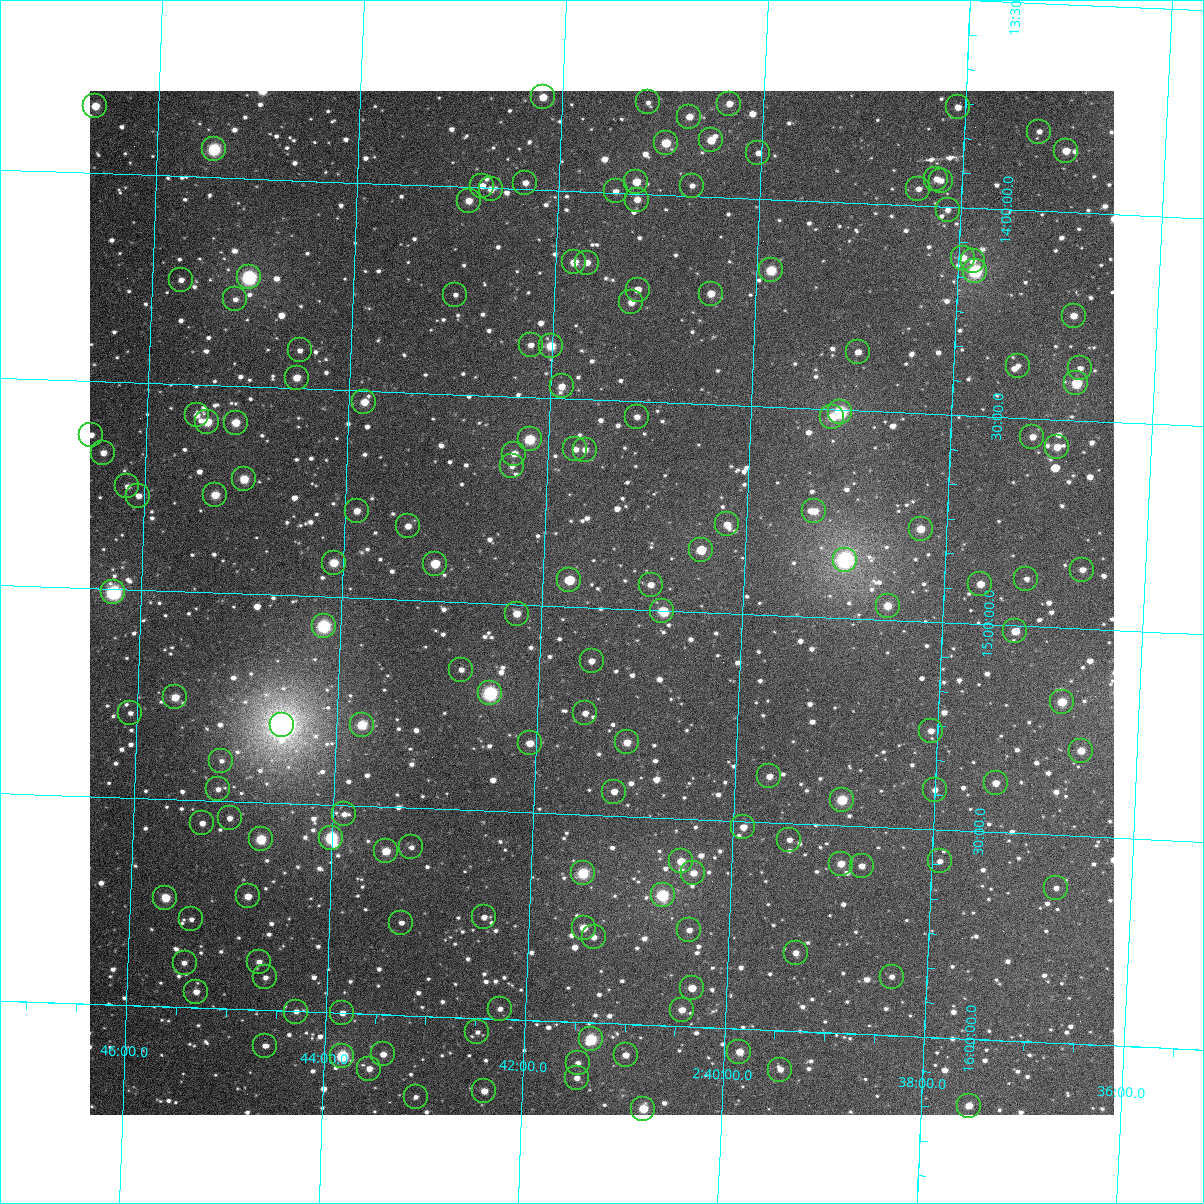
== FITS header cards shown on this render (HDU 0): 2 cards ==
NAXIS1  =                 1024
NAXIS2  =                 1024

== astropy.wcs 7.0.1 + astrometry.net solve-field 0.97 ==
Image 1024 x 1024 px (HDU 0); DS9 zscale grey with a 90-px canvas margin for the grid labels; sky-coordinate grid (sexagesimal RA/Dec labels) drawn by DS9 from the SOLVED WCS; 158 Tycho-2 reference stars matched to detected sources circled (green)
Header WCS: RA---TAN-SIP/DEC--TAN-SIP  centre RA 02:41:24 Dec +14:59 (40.35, +14.99 deg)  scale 8.67 arcsec/px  FOV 148.0' x 148.0'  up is +178 deg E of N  parity flipped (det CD > 0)
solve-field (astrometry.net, Tycho-2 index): VERIFIED the header's WCS against the Tycho-2 star catalogue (verified at 6 index scales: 15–158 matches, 0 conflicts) and refined it, rather than solving blind
Solved WCS: RA---TAN-SIP/DEC--TAN-SIP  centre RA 02:41:24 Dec +14:59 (40.35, +14.99 deg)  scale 8.67 arcsec/px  FOV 148.0' x 148.0'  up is +178 deg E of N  parity flipped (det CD > 0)
The solver's refit moves the header's centre by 0.32 arcsec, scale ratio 1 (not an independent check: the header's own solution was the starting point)
Tycho-2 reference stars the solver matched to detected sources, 158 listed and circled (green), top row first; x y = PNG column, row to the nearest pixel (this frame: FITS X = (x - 90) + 1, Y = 1024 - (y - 91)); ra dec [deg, ICRS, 3 dp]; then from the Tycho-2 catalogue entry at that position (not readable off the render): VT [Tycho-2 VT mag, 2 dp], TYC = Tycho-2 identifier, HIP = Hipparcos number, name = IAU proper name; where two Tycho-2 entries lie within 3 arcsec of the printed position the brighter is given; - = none
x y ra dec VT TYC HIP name
543 97 40.547 +13.777 10.36 645-288-1 - -
648 102 40.286 +13.779 11.78 645-1026-1 - -
729 104 40.085 +13.774 11.03 645-771-1 - -
95 106 41.655 +13.838 10.00 646-417-1 - -
958 107 39.518 +13.759 11.04 645-1046-1 - -
689 117 40.182 +13.810 11.09 645-179-1 - -
1039 132 39.314 +13.809 11.81 645-580-1 - -
711 140 40.127 +13.864 10.47 645-82-1 - -
666 143 40.238 +13.875 9.89 645-2-1 - -
214 149 41.358 +13.932 8.44 646-692-1 12869 -
1066 151 39.246 +13.853 10.72 645-6-1 - -
758 153 40.007 +13.890 12.03 645-60-1 - -
936 179 39.563 +13.935 11.11 645-1058-1 - -
941 181 39.551 +13.938 11.83 645-729-1 - -
636 182 40.307 +13.972 10.50 645-1001-1 - -
525 183 40.582 +13.984 11.30 645-618-1 - -
482 186 40.689 +13.995 11.34 645-346-1 - -
692 186 40.168 +13.975 12.54 645-567-1 - -
491 189 40.667 +14.004 11.61 645-447-1 - -
918 189 39.607 +13.960 11.56 645-362-1 - -
616 191 40.358 +13.996 11.51 645-392-1 - -
637 200 40.303 +14.014 10.93 645-315-1 - -
469 201 40.721 +14.033 10.71 645-531-1 - -
948 210 39.532 +14.007 11.61 645-75-1 - -
963 258 39.489 +14.121 11.07 645-1030-1 - -
973 261 39.464 +14.128 11.77 645-80-1 - -
574 262 40.453 +14.171 10.30 645-656-1 - -
587 263 40.421 +14.171 11.02 645-185-1 - -
771 270 39.964 +14.171 9.36 645-476-1 - -
975 271 39.457 +14.151 8.12 645-565-1 12258 -
249 277 41.260 +14.238 7.95 646-51-1 12838 -
181 280 41.427 +14.250 11.51 646-704-1 - -
638 290 40.293 +14.231 11.30 645-497-1 - -
711 294 40.111 +14.233 10.49 645-1102-1 - -
455 295 40.745 +14.260 12.20 645-126-1 - -
235 299 41.291 +14.292 11.39 646-324-1 - -
631 302 40.308 +14.262 10.93 645-128-1 - -
1074 316 39.208 +14.249 10.98 645-832-1 - -
531 345 40.553 +14.375 11.32 645-209-1 - -
551 346 40.503 +14.375 9.65 645-107-1 - -
300 350 41.127 +14.409 12.02 646-18-1 - -
858 352 39.740 +14.359 11.15 645-45-1 - -
1018 366 39.340 +14.375 11.70 645-102-1 - -
1080 368 39.186 +14.374 11.99 645-649-1 - -
297 378 41.132 +14.475 10.46 646-12-1 - -
1076 383 39.193 +14.411 9.23 645-22-1 - -
562 386 40.472 +14.471 10.76 645-313-1 - -
364 402 40.961 +14.527 10.42 646-108-1 - -
840 412 39.776 +14.505 8.66 645-1010-1 12359 -
197 415 41.377 +14.574 11.71 646-1008-1 - -
637 417 40.282 +14.537 11.52 645-119-1 - -
832 417 39.796 +14.517 9.73 645-703-1 - -
207 422 41.350 +14.589 9.85 646-530-1 - -
236 423 41.279 +14.588 10.02 646-191-1 - -
91 435 41.638 +14.630 11.30 646-327-1 - -
1032 437 39.296 +14.544 11.31 645-438-1 - -
530 439 40.547 +14.602 9.08 645-867-1 12616 -
1057 447 39.234 +14.566 10.39 645-217-1 - -
575 449 40.432 +14.621 11.36 645-696-1 - -
585 450 40.408 +14.621 11.51 645-159-1 - -
103 453 41.606 +14.672 10.88 646-414-1 - -
514 454 40.583 +14.638 11.02 645-1116-1 - -
512 466 40.587 +14.669 12.10 645-178-1 - -
244 479 41.254 +14.724 9.83 646-21-1 - -
127 486 41.543 +14.751 11.82 646-413-1 - -
215 495 41.324 +14.764 10.02 646-471-1 - -
138 496 41.515 +14.773 11.30 646-593-1 - -
357 511 40.970 +14.790 10.91 646-54-1 - -
814 511 39.831 +14.747 10.99 645-170-1 - -
727 524 40.048 +14.787 11.06 645-469-1 - -
408 526 40.841 +14.822 11.24 645-623-1 - -
921 529 39.565 +14.778 10.20 645-95-1 - -
701 550 40.109 +14.851 10.26 645-24-1 - -
845 560 39.749 +14.860 7.36 645-253-1 12349 -
334 563 41.022 +14.917 9.81 646-202-1 - -
435 564 40.770 +14.910 9.63 645-13-1 - -
1082 570 39.157 +14.859 11.31 645-549-1 - -
1026 579 39.295 +14.887 12.15 645-277-1 - -
569 580 40.434 +14.937 9.89 645-504-1 - -
980 584 39.409 +14.904 10.59 645-269-1 - -
651 585 40.231 +14.940 11.30 645-211-1 - -
113 592 41.569 +15.008 7.89 1223-1746-1 12928 -
888 606 39.638 +14.967 10.35 645-765-1 - -
662 611 40.199 +15.001 9.69 1223-1661-1 - -
517 614 40.562 +15.023 10.66 1223-1555-1 - -
324 626 41.042 +15.071 8.19 1223-1618-1 12773 -
1015 631 39.317 +15.014 10.17 1216-1721-1 - -
592 661 40.370 +15.130 11.40 1223-1624-1 - -
461 670 40.694 +15.163 12.08 1223-1626-1 - -
490 693 40.620 +15.217 8.01 1223-1617-1 12646 -
175 697 41.406 +15.255 10.10 1223-1732-1 - -
1062 702 39.192 +15.179 9.66 1216-1662-1 - -
130 713 41.516 +15.296 12.19 1223-1731-1 - -
585 713 40.381 +15.256 11.50 1223-1574-1 - -
282 725 41.137 +15.312 5.77 1223-1646-1 12803 -
362 725 40.937 +15.304 9.25 1223-1566-1 - -
931 731 39.517 +15.263 11.10 1216-1408-1 - -
627 742 40.274 +15.322 10.51 1223-1599-1 - -
530 743 40.517 +15.333 10.85 1223-1558-1 - -
1081 751 39.140 +15.294 10.48 1216-1418-1 - -
221 761 41.284 +15.404 12.48 1223-688-1 - -
769 776 39.915 +15.389 11.42 1216-1493-1 - -
996 783 39.349 +15.381 10.83 1216-1467-1 - -
218 789 41.290 +15.472 11.90 1223-1012-1 - -
935 790 39.500 +15.405 11.74 1216-1495-1 - -
614 792 40.301 +15.442 11.60 1223-1642-1 - -
842 800 39.732 +15.438 10.16 1216-1566-1 - -
344 814 40.973 +15.521 11.40 1223-1206-1 - -
230 818 41.259 +15.541 11.87 1223-960-1 - -
202 823 41.326 +15.555 11.51 1223-1086-1 - -
743 827 39.975 +15.514 10.69 1216-1390-1 - -
331 838 41.003 +15.579 8.52 1223-766-1 12763 -
261 839 41.179 +15.589 9.26 1223-1316-1 - -
789 840 39.858 +15.540 11.51 1216-1453-1 - -
411 847 40.802 +15.595 12.23 1223-1204-1 - -
386 851 40.865 +15.607 10.11 1223-1094-1 - -
681 861 40.127 +15.603 10.19 1223-1623-1 - -
940 861 39.480 +15.575 11.79 1216-1519-1 - -
841 864 39.726 +15.592 10.81 1216-1535-1 - -
862 866 39.675 +15.595 11.65 1216-1550-1 - -
583 873 40.370 +15.642 8.96 1223-235-1 12553 -
693 873 40.094 +15.629 10.53 1223-483-1 - -
1056 888 39.187 +15.627 11.99 1216-1741-1 - -
663 895 40.169 +15.687 8.60 1223-456-1 - -
248 896 41.206 +15.728 11.23 1223-372-2 - -
165 898 41.412 +15.738 9.80 1223-700-1 - -
484 917 40.614 +15.756 11.73 1223-359-1 - -
191 919 41.345 +15.788 11.80 1223-1050-1 - -
401 923 40.819 +15.777 11.63 1223-473-1 - -
584 928 40.363 +15.772 10.50 1223-377-1 - -
689 930 40.099 +15.767 11.62 1223-579-1 - -
594 937 40.337 +15.794 11.29 1223-369-1 - -
796 953 39.831 +15.811 11.56 1216-848-1 - -
259 962 41.172 +15.884 11.77 1223-300-1 - -
185 963 41.357 +15.894 11.88 1223-950-1 - -
265 977 41.154 +15.921 11.91 1223-666-1 - -
892 977 39.588 +15.858 12.07 1216-1822-1 - -
692 988 40.086 +15.906 10.59 1223-1956-1 - -
196 992 41.326 +15.962 11.48 1223-1196-1 - -
500 1009 40.564 +15.975 12.16 1223-363-1 - -
682 1010 40.109 +15.960 10.72 1223-450-1 - -
296 1012 41.075 +16.001 11.83 1223-544-1 - -
342 1013 40.958 +16.000 11.74 1223-313-1 - -
477 1032 40.619 +16.033 12.97 1223-420-1 - -
591 1039 40.333 +16.040 8.86 1223-575-1 12538 -
265 1046 41.150 +16.085 12.02 1223-358-1 - -
739 1052 39.960 +16.055 10.68 1216-1772-1 - -
383 1054 40.852 +16.096 11.32 1223-400-1 - -
626 1055 40.245 +16.074 11.34 1223-481-1 - -
342 1056 40.955 +16.104 8.70 1223-1361-1 12742 -
578 1063 40.364 +16.098 11.61 1223-1829-1 - -
369 1069 40.886 +16.131 11.59 1223-292-1 - -
780 1070 39.856 +16.094 11.82 1216-1076-1 - -
577 1078 40.366 +16.135 11.45 1223-1979-1 - -
484 1091 40.596 +16.174 11.30 1223-237-1 - -
416 1097 40.767 +16.195 12.62 1223-417-1 - -
969 1106 39.380 +16.161 10.50 1216-763-1 - -
643 1109 40.195 +16.201 9.77 1223-1859-1 - -